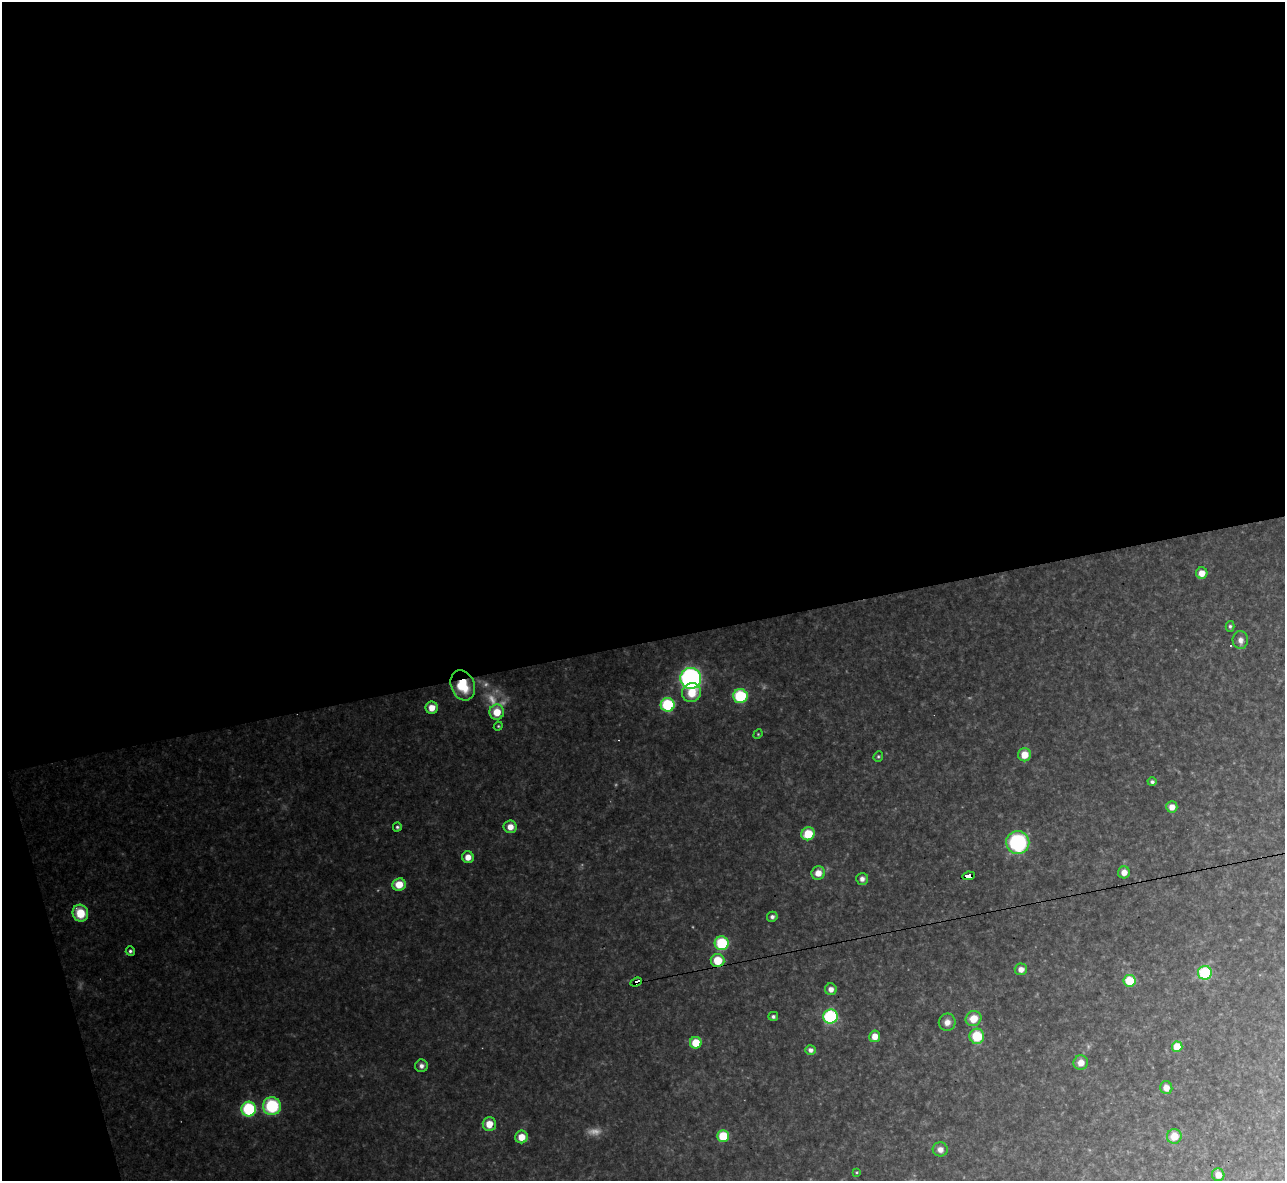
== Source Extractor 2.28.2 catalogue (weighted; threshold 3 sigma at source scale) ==
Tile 1 of 4 x 4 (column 1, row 1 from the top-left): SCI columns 1-1283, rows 3678-4856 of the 5133 x 5115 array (HDU 1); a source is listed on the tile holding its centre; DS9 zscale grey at full resolution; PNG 1287 x 1183 px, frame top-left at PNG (2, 2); each listed source drawn as its Kron ellipse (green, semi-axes under 4 px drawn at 4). Shown black and unused: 56% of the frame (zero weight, under 3 of 4 exposures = <1% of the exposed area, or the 3 px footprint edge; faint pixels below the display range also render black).
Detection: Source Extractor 2.28.2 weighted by HDU 2 'WHT'; one run over the whole footprint, this tile lists its part. Background 0.314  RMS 0.019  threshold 0.0867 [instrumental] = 3 sigma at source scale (4.5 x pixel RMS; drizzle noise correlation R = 1.50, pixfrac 1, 0.05/0.05 arcsec/px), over >= 5 px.
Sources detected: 62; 4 too faint to see at this stretch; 1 cosmic-ray / hot-pixel residue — neither listed nor drawn; the other 57 listed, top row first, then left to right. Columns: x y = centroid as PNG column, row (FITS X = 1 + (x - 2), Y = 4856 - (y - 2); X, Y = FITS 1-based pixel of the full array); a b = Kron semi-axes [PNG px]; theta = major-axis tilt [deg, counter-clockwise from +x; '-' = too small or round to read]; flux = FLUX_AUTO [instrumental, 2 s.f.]
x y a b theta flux
1202 573 5 5 - 19
1230 626 5 4 - 3.5
1240 640 9 7 -88 9.9
691 678 10 10 - 480
463 685 15 11 -69 62
692 693 10 9 - 36
740 696 7 7 - 120
668 705 7 7 - 110
432 708 6 6 - 20
497 712 8 7 - 35
498 726 4 4 - 2.2
758 734 5 4 - 2.1
1024 755 7 6 - 28
878 756 5 4 - 2.7
1152 782 4 4 - 4.4
1172 807 6 5 - 14
397 827 4 4 - 3.3
510 827 6 6 - 18
808 834 7 6 - 47
1018 842 11 11 - 200
468 857 6 6 - 17
1124 872 6 6 - 15
818 873 7 6 - 19
968 876 6 4 7 110
862 879 6 6 - 7.9
399 884 7 6 - 31
80 913 8 7 - 50
772 917 5 5 - 5.7
722 943 7 7 - 99
130 951 5 4 - 4.1
717 960 7 6 - 46
1021 969 6 6 - 12
1205 973 7 7 - 110
1130 981 6 6 - 55
636 982 6 3 22 190
831 989 6 6 - 11
773 1016 5 4 - 4.2
831 1017 7 7 - 190
973 1019 8 7 - 27
947 1022 8 8 - 11
875 1036 6 5 - 19
977 1036 7 7 - 59
696 1043 6 5 - 44
1177 1047 5 5 - 59
810 1050 5 5 - 8.4
1081 1063 7 7 - 17
421 1066 6 6 - 8.2
1166 1088 6 6 - 15
272 1106 9 9 - 110
249 1109 7 7 - 150
489 1124 7 6 - 27
723 1136 6 6 - 62
1174 1136 7 7 - 27
521 1137 6 6 - 25
940 1149 7 7 - 11
856 1172 4 3 - 2
1218 1175 6 6 - 17
Overlapping masked pixels (flux is a lower limit): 4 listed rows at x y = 463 685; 968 876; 717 960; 636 982